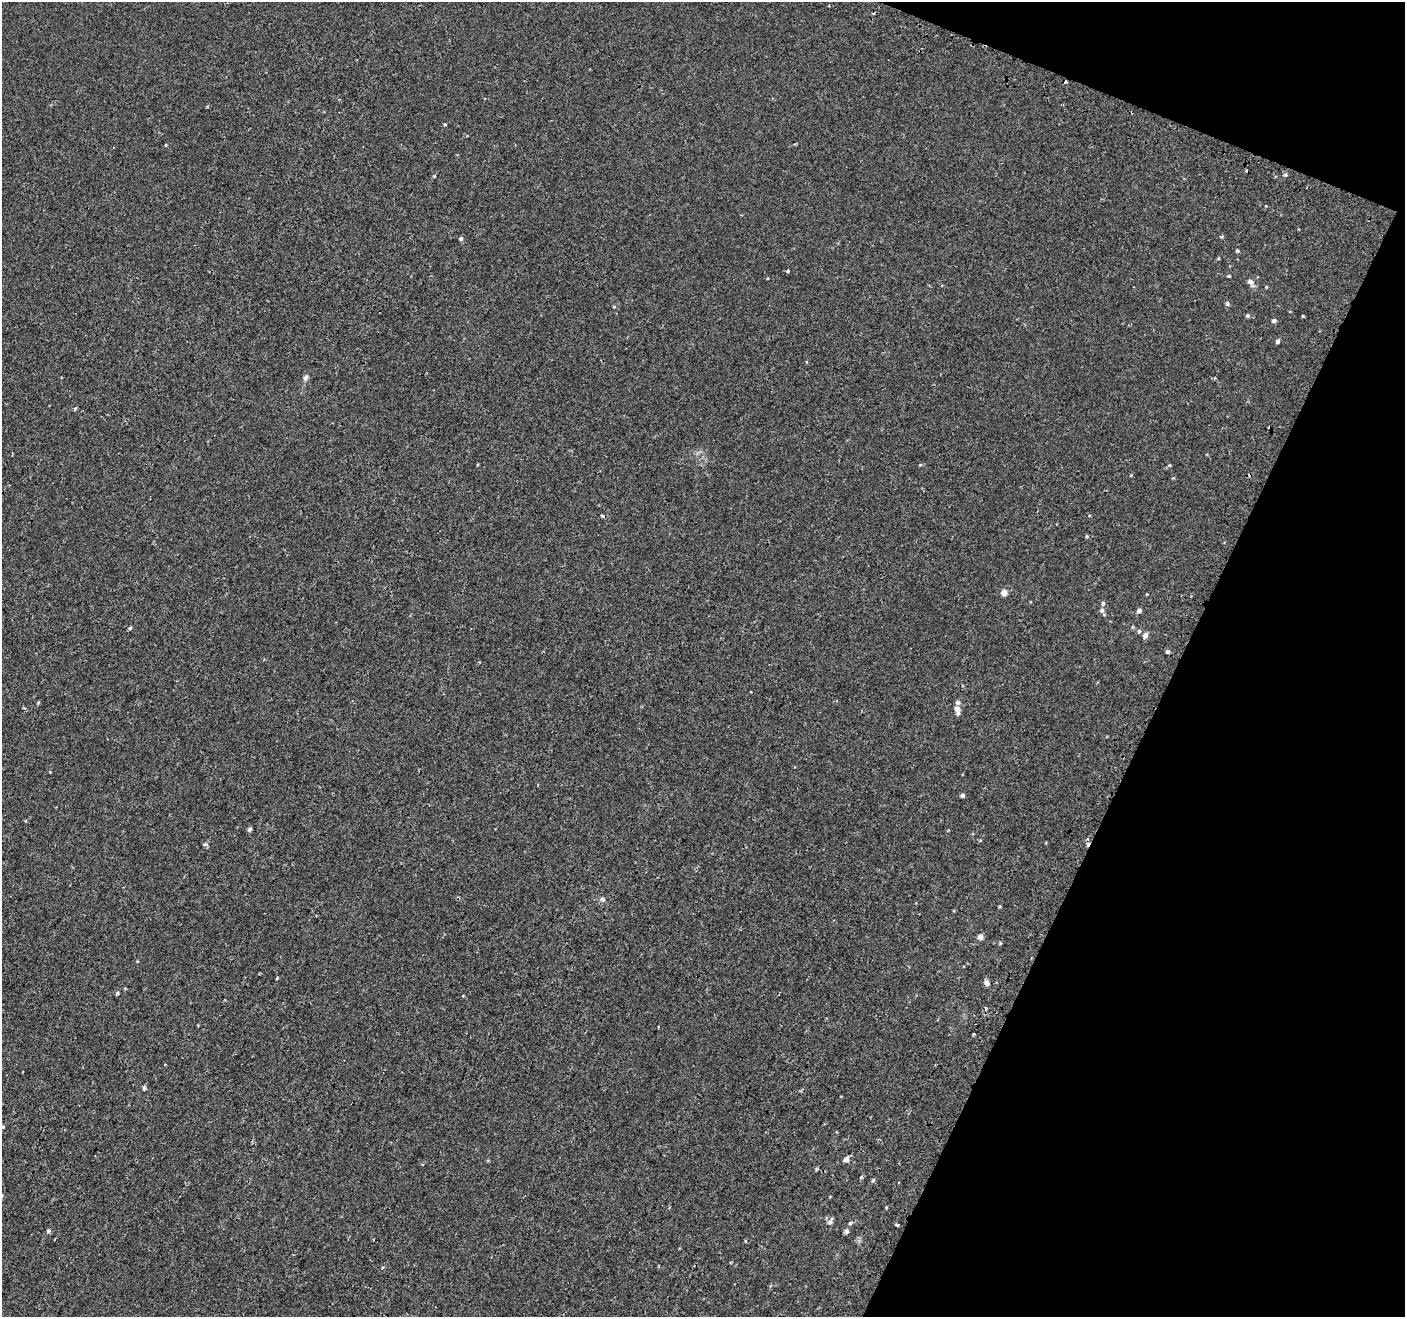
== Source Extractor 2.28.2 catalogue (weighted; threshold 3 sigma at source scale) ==
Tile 8 of 4 x 4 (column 4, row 2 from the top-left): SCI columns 4265-5667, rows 2887-4201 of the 5713 x 5842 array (HDU 1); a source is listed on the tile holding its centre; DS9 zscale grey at full resolution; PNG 1407 x 1319 px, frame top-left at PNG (2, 2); no overlay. Shown black and unused: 20% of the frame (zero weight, under 2 of 3 exposures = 3% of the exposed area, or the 3 px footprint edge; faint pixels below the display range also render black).
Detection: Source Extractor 2.28.2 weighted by HDU 2 'WHT'; one run over the whole footprint, this tile lists its part. Background 9.13e-04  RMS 0.0031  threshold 0.0138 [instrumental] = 3 sigma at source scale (4.5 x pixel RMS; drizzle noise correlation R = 1.50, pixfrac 1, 0.0396/0.0396 arcsec/px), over >= 5 px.
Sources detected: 69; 9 cosmic-ray / hot-pixel residue — not listed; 2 inside a brighter listed object's ellipse — not listed separately; the other 58 listed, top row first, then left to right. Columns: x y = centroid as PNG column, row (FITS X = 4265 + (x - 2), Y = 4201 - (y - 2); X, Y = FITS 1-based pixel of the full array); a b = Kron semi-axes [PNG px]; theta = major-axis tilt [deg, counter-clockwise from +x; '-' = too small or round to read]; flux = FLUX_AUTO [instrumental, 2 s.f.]
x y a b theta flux
445 124 4 3 - 0.26
166 145 4 3 - 0.24
1285 175 5 5 - 0.56
434 176 4 4 - 0.28
1221 237 5 3 - 0.32
461 238 4 3 - 1.6
1237 251 4 4 - 0.45
1218 258 5 3 - 0.25
788 271 3 3 - 0.44
1229 276 4 3 - 0.34
1250 282 10 6 -53 1.7
1227 304 6 5 - 0.64
614 307 5 3 - 0.25
1247 316 5 5 - 0.53
1303 316 3 3 - 0.26
1274 321 4 4 - 0.92
1277 341 5 4 - 0.66
305 377 9 6 65 0.82
75 408 6 2 44 0.34
920 465 5 4 - 0.31
1169 465 5 4 - 0.38
1131 475 4 3 - 0.24
602 515 5 4 - 0.51
1087 536 5 4 - 0.37
1004 593 5 4 - 3.2
1103 603 6 5 - 0.63
1102 610 6 6 - 0.78
1139 611 6 5 - 0.93
1133 627 5 4 - 0.35
130 628 4 3 - 0.88
1139 631 6 5 - 0.64
1145 635 6 5 - 1.3
1167 652 4 4 - 0.83
38 703 5 4 - 0.31
957 709 7 6 - 1.5
962 795 4 4 - 0.86
250 829 5 4 - 0.73
205 844 8 5 -3 0.53
602 899 7 5 90 0.69
1000 906 4 3 - 0.31
980 937 5 5 - 1.9
1000 943 5 3 - 0.31
987 983 6 5 - 1.4
117 993 4 3 - 0.43
986 1008 3 3 - 1.3
974 1034 3 3 - 0.63
144 1088 5 4 - 0.67
3 1127 4 4 - 0.29
846 1159 5 4 - 1.7
816 1169 5 4 - 0.45
861 1177 5 4 - 0.35
873 1180 6 4 72 0.45
2 1196 5 3 - 0.3
830 1221 10 5 59 1.1
850 1223 6 4 19 0.55
897 1224 3 3 - 1.4
48 1231 5 4 - 0.73
846 1231 6 5 - 0.9
Isophote crosses this tile's border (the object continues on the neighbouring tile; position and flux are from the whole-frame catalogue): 1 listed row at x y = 2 1196